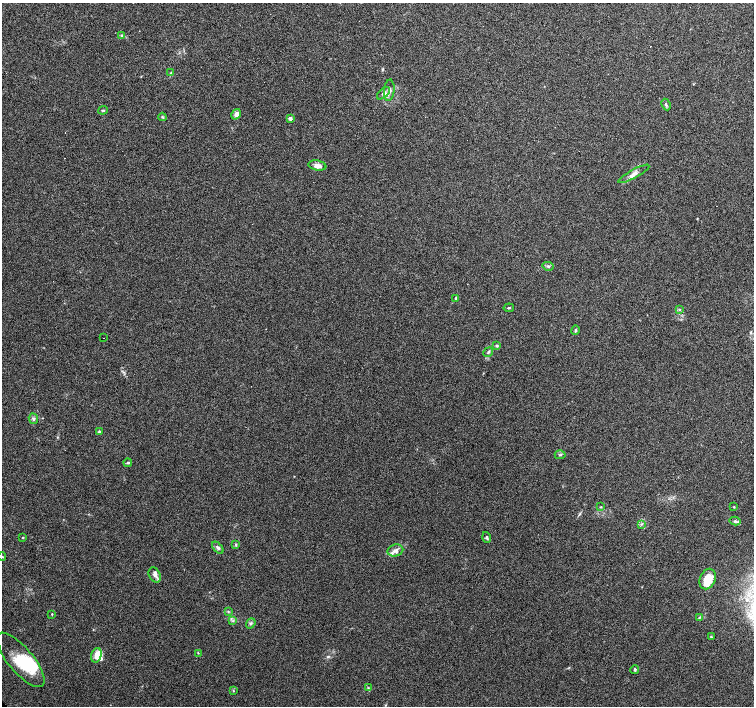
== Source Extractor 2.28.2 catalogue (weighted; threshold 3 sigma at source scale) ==
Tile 10 of 4 x 4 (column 2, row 3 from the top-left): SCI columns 1504-3006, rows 1552-2958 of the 6015 x 5983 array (HDU 1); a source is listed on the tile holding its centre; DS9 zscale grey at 2 x 2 block average (1 PNG px = mean of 2 x 2 image px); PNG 756 x 708 px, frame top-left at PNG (2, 3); each listed source drawn as its Kron ellipse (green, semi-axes under 4 px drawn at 4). Shown black and unused: <1% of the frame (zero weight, under 4 of 7 exposures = <1% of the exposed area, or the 3 px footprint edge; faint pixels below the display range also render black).
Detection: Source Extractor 2.28.2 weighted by HDU 2 'WHT'; one run over the whole footprint, this tile lists its part. Background 0.0919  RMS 0.0039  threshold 0.0158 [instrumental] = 3 sigma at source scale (4.09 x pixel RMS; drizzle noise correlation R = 1.36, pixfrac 0.8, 0.0396/0.0396 arcsec/px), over >= 5 px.
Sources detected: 64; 2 inside a brighter object's white glare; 8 cosmic-ray / hot-pixel residue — neither listed nor drawn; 7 inside a brighter listed object's ellipse — not listed separately; the other 47 listed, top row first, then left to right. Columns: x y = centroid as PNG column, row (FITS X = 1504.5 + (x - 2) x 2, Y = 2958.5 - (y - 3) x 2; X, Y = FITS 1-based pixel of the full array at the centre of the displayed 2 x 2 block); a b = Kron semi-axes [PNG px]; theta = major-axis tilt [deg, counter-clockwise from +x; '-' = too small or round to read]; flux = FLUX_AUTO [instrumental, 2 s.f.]
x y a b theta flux
122 35 4 3 - 0.96
170 73 4 2 - 0.6
389 90 11 5 84 4.2
384 93 8 3 42 2.4
666 105 6 3 -64 1.2
103 110 5 3 - 0.94
236 114 5 4 - 4.1
162 117 4 3 - 1.1
290 118 2 2 - 5.7
317 166 9 5 -11 4.5
634 174 17 4 29 4.6
548 266 5 3 - 1.2
456 298 3 3 - 1.2
509 308 5 2 - 0.93
679 310 3 2 - 0.62
576 330 5 3 - 1.1
104 338 2 2 - 0.4
497 346 3 3 - 1.1
488 352 5 3 - 1.1
33 419 5 4 - 1.7
99 431 3 3 - 1.1
560 455 5 3 - 0.98
128 463 4 3 - 0.99
601 507 3 2 - 0.53
734 507 3 2 - 0.54
735 521 6 4 -13 1.5
641 524 3 3 - 0.87
487 537 5 3 - 1.4
23 538 3 2 - 0.53
236 544 3 3 - 0.85
218 548 7 4 -49 2.1
395 551 8 6 16 3.8
2 556 4 3 - 0.9
155 575 8 5 -60 3.3
708 579 10 7 67 16
228 611 3 2 - 0.62
52 614 3 2 - 0.52
699 618 4 2 - 0.68
233 621 3 3 - 0.81
251 623 5 3 - 1.5
711 637 4 3 - 0.76
198 653 3 2 - 0.47
96 655 7 5 72 5.6
21 660 34 12 -50 34
635 670 4 3 - 1.1
368 688 3 2 - 0.59
233 691 3 3 - 0.63
Isophote crosses this tile's border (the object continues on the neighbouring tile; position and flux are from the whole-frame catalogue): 2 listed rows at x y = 2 556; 21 660
Diffuse or blended objects may show on this block-average render without a row.